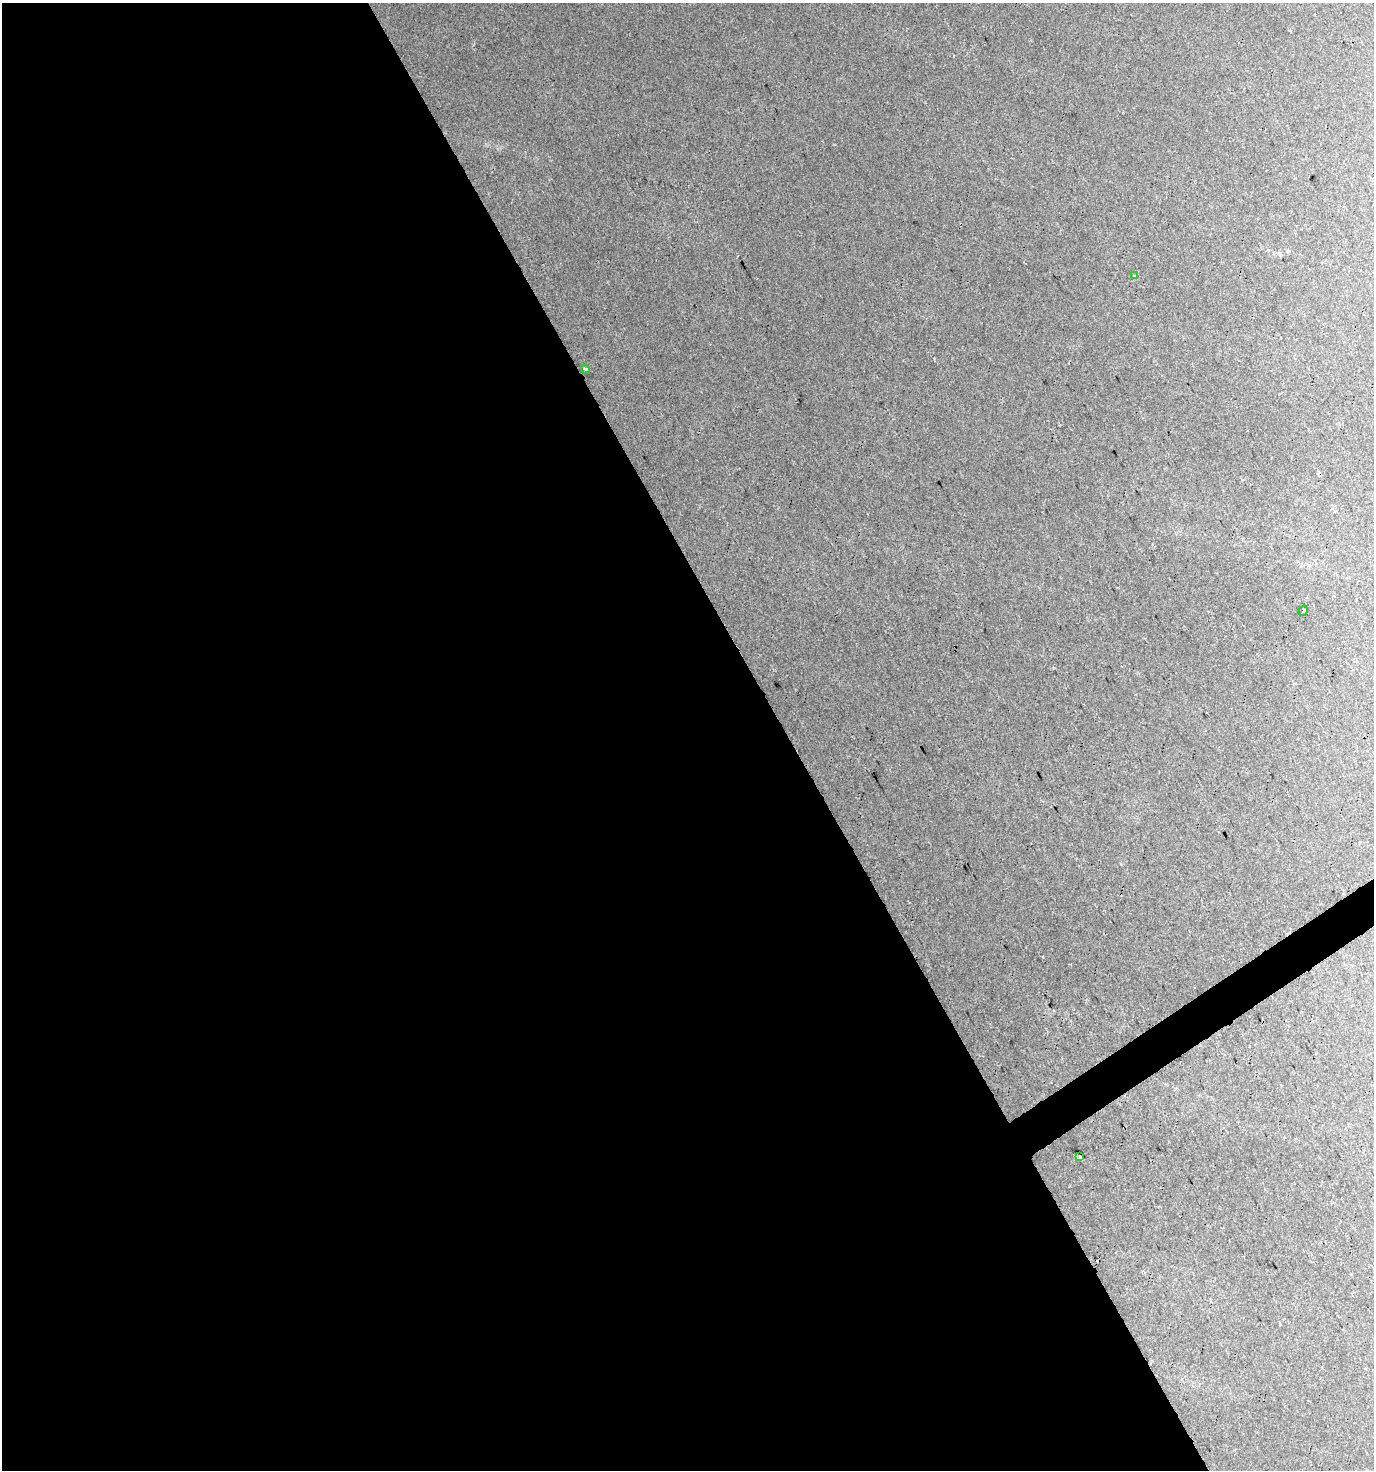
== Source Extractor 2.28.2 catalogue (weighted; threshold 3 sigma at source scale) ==
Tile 9 of 4 x 4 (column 1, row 3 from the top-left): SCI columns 177-1548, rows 1469-2936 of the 5782 x 5875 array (HDU 1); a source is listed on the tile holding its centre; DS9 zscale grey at full resolution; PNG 1376 x 1472 px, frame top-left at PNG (2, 3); each listed source drawn as its Kron ellipse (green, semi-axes under 4 px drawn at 4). Shown black and unused: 58% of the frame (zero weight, under 2 of 3 exposures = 2% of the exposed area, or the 3 px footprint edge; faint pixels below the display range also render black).
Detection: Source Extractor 2.28.2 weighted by HDU 2 'WHT'; one run over the whole footprint, this tile lists its part. Background 0.0435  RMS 0.0062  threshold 0.0279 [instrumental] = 3 sigma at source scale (4.5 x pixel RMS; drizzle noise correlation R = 1.50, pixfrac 1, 0.0396/0.0396 arcsec/px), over >= 5 px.
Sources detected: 5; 1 cosmic-ray / hot-pixel residue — neither listed nor drawn; the other 4 listed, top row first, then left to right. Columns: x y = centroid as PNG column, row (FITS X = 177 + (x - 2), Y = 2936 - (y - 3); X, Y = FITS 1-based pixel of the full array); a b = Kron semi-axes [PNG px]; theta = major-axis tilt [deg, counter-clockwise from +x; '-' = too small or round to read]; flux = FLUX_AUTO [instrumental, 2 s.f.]
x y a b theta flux
1134 276 3 3 - 1.5
585 369 4 3 - 0.71
1303 611 5 3 - 7.4
1080 1157 4 3 - 4.7